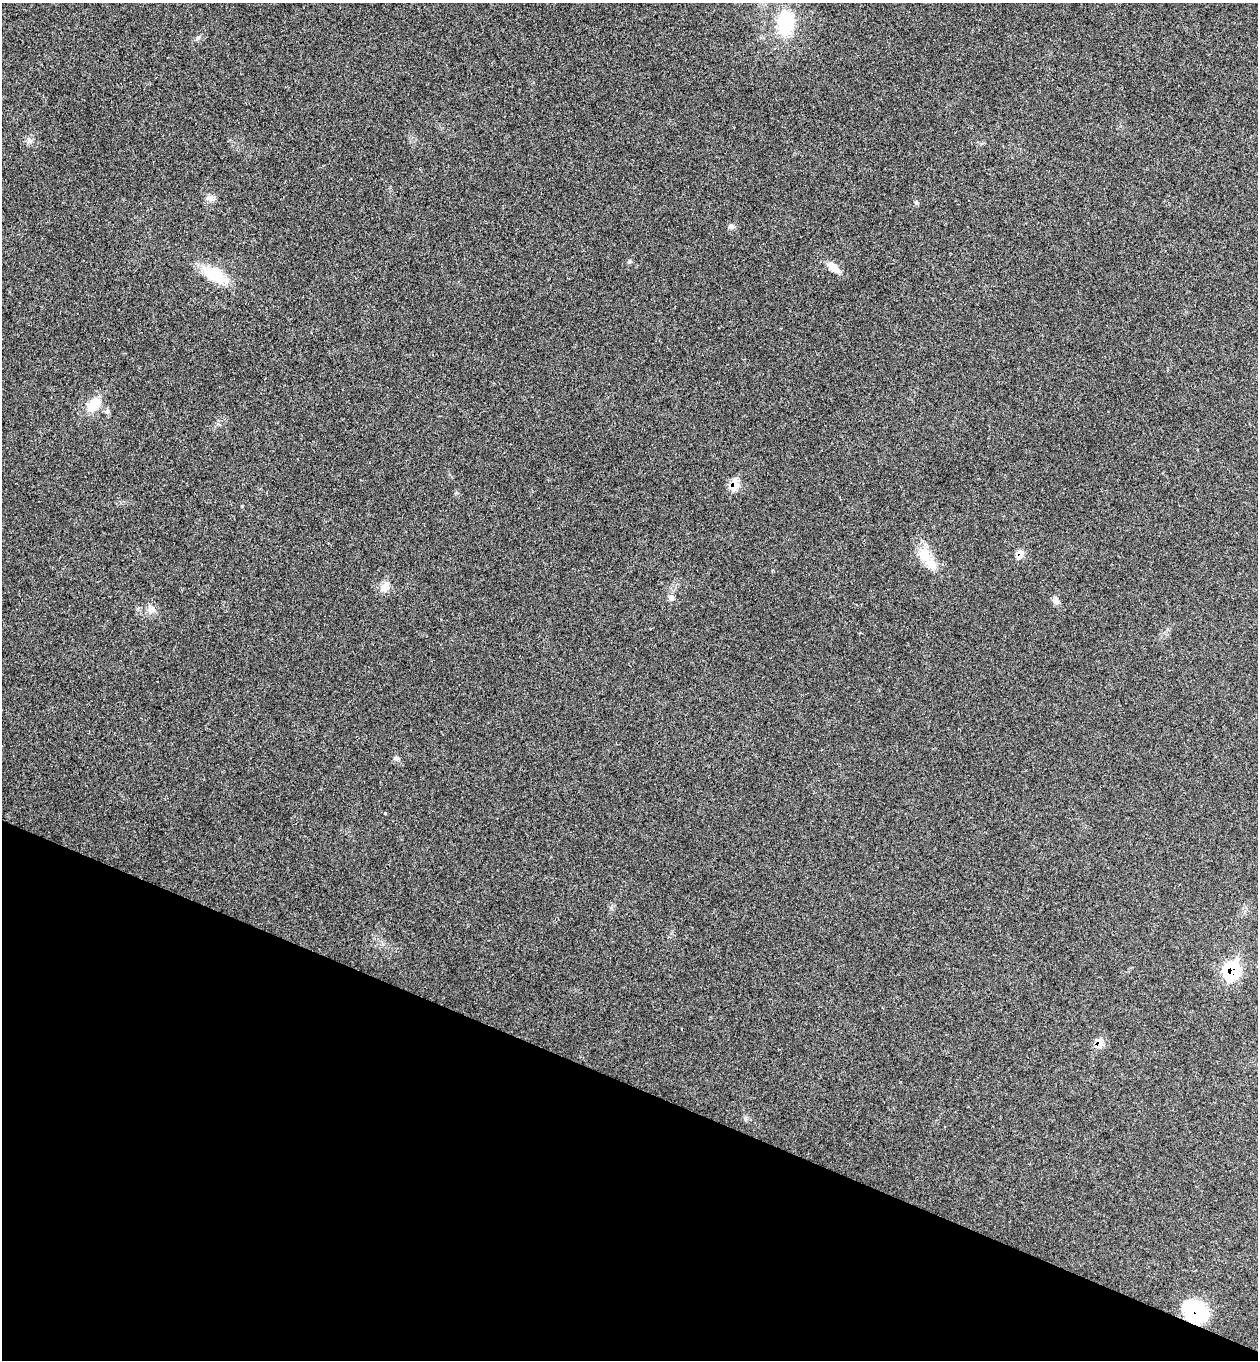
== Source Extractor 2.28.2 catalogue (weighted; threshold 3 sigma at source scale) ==
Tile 15 of 4 x 4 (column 3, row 4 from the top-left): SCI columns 2703-3958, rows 29-1386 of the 5534 x 5489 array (HDU 1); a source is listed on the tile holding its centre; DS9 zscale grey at full resolution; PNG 1260 x 1362 px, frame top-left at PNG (2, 3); no overlay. Shown black and unused: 20% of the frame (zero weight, under 3 of 4 exposures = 6% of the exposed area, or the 3 px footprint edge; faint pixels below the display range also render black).
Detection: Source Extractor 2.28.2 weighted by HDU 2 'WHT'; one run over the whole footprint, this tile lists its part. Background 0.0414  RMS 0.0068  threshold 0.0308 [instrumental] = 3 sigma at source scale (4.5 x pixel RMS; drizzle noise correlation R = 1.50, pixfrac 1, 0.05/0.05 arcsec/px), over >= 5 px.
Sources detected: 19; all 19 listed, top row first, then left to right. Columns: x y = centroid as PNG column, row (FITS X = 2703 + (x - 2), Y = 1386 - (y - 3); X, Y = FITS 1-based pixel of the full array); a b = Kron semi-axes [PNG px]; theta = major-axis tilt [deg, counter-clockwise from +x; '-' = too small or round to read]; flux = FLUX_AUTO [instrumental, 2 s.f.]
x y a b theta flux
785 23 24 17 85 34
210 198 11 7 -17 3.1
916 203 5 5 - 1
731 226 7 7 - 1.9
833 267 16 8 -41 7.2
214 274 27 14 -28 24
94 405 23 13 44 14
734 485 11 7 79 11
1020 554 10 8 76 5.5
925 555 22 17 -67 14
385 586 14 10 53 5.5
671 598 8 7 - 2.1
1056 601 9 8 - 2.5
151 610 12 7 24 3.6
396 758 6 6 - 1.3
385 813 3 3 - 0.85
1232 971 13 10 69 57
1099 1044 9 7 81 6.4
1195 1312 27 21 -21 37
Overlapping masked pixels (flux is a lower limit): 5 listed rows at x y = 734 485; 1020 554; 1232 971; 1099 1044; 1195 1312
Unlisted compact peaks at least as high as the median listed source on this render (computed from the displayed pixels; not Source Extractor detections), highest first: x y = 629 262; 198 37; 30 141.